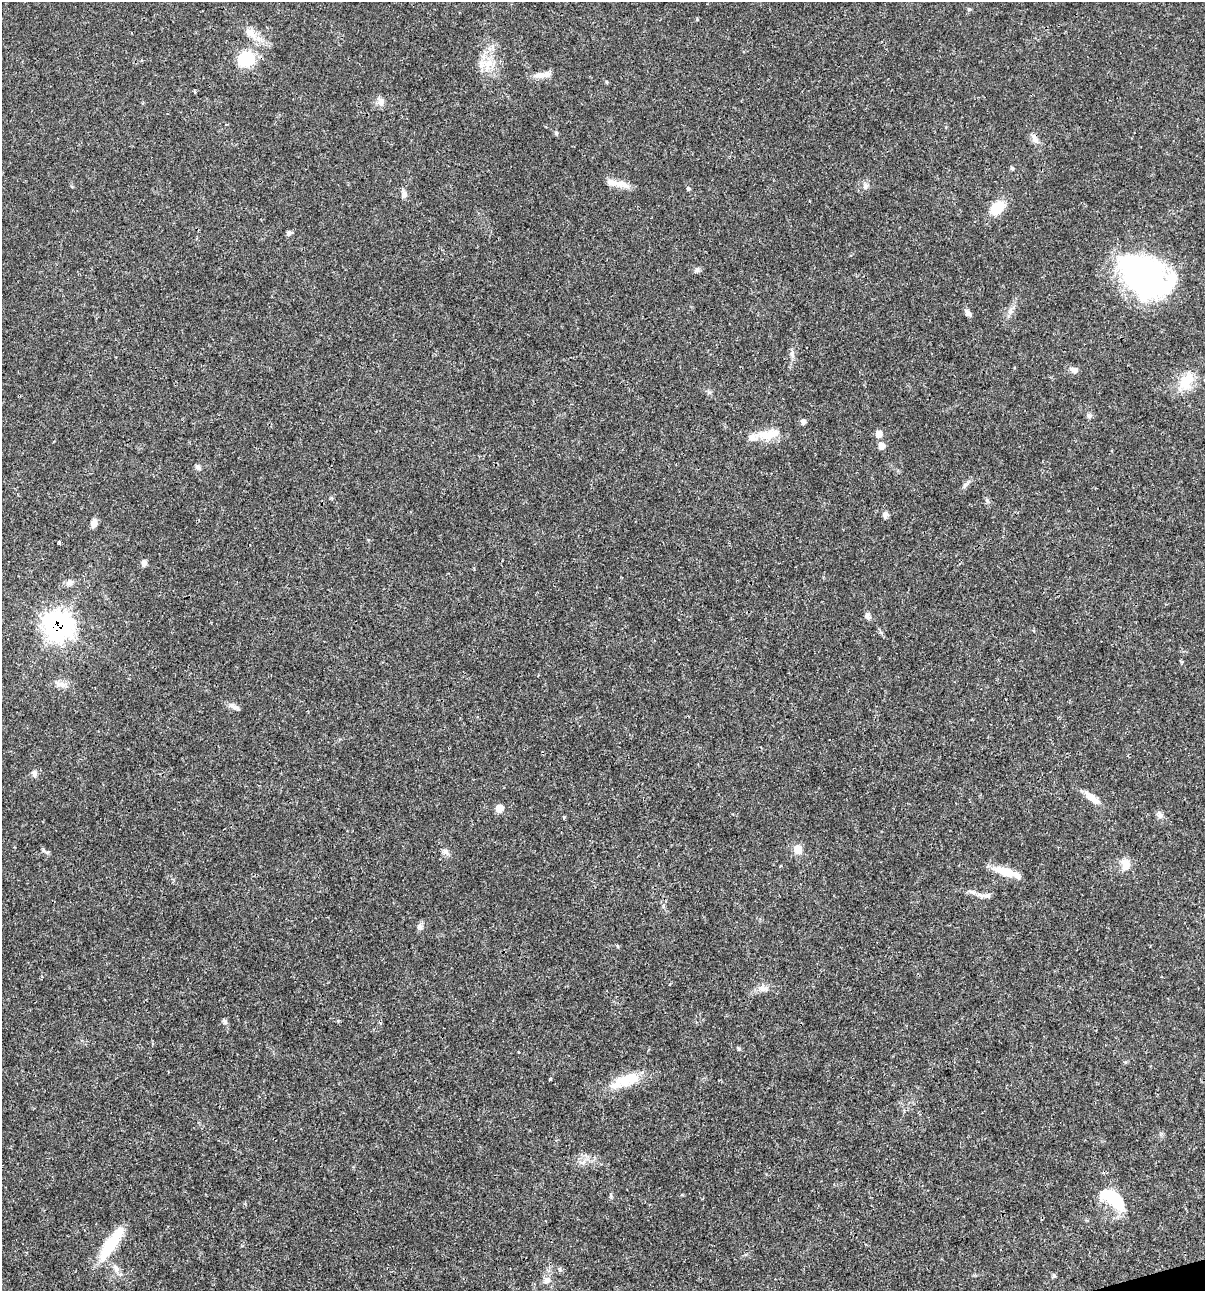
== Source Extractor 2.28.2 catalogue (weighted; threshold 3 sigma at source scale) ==
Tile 6 of 4 x 4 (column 2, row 2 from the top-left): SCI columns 1303-2505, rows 2581-3869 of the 4960 x 5159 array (HDU 1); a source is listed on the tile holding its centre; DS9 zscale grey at full resolution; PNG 1207 x 1293 px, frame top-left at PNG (2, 2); no overlay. Shown black and unused: <1% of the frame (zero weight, under 3 of 4 exposures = <1% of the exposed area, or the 3 px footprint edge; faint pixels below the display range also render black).
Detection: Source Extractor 2.28.2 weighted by HDU 2 'WHT'; one run over the whole footprint, this tile lists its part. Background 0.017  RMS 0.0016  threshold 0.00737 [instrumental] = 3 sigma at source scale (4.5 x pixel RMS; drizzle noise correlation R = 1.50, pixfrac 1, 0.0396/0.0396 arcsec/px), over >= 5 px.
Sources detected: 67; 2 inside a brighter object's white glare — not listed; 4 inside a brighter listed object's ellipse — not listed separately; the other 61 listed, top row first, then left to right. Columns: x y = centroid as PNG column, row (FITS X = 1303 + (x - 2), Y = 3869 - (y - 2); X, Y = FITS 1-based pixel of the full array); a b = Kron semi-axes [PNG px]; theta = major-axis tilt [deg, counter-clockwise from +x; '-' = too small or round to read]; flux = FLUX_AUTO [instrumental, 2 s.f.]
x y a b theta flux
969 9 6 4 -18 0.19
250 33 23 10 -41 2.1
246 59 18 15 38 6.6
489 63 16 10 54 2.2
541 75 19 8 1 1.4
194 91 4 3 - 0.34
381 101 11 9 70 0.9
556 133 6 5 - 0.26
1035 139 17 7 -65 0.97
1012 168 5 5 - 0.28
616 183 34 7 -11 1.9
865 186 9 7 80 0.61
688 188 5 5 - 0.29
404 194 10 8 90 0.71
997 208 13 10 45 4.8
289 232 7 6 - 0.4
697 270 8 6 71 0.43
1146 277 49 36 -28 43
968 313 10 6 -50 0.66
792 354 11 5 -72 0.57
1074 370 12 7 -13 0.77
1186 381 24 15 63 3.9
1089 415 8 6 -70 0.37
803 422 6 6 - 0.51
879 434 8 8 - 1
767 436 24 14 -3 2.9
881 446 8 7 - 1
198 467 7 6 - 0.42
964 486 7 4 71 0.32
885 515 8 7 - 0.57
94 523 10 6 73 0.95
59 542 3 3 - 1.1
144 563 8 7 - 0.57
69 582 9 7 -86 0.66
867 616 9 6 -82 0.56
58 626 13 12 - 84
62 685 15 8 -26 1.1
233 706 14 6 -26 0.76
34 774 8 7 - 0.51
1092 798 21 8 -40 1.7
499 808 6 6 - 2
1160 815 11 7 -72 0.66
564 817 4 3 - 0.18
798 850 10 9 - 1.7
445 852 9 7 -18 0.65
1126 864 16 12 -44 1.6
780 866 3 2 - 0.15
1008 872 33 10 -17 2.9
972 891 9 4 -9 0.44
987 895 13 7 -4 0.73
420 927 9 8 - 0.57
763 988 14 7 -11 0.95
224 1021 9 5 -55 0.37
738 1048 6 3 -71 0.21
550 1079 4 3 - 0.18
622 1081 36 17 21 4.8
1115 1198 35 18 -51 6.2
111 1244 45 11 56 6.9
116 1269 14 6 -62 0.87
1054 1276 6 4 -75 0.29
547 1280 11 9 46 0.94
Overlapping masked pixels (flux is a lower limit): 2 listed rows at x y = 1035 139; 58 626
Unlisted compact peaks at least as high as the median listed source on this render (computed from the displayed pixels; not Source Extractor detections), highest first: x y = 987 500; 43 850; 709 392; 697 19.